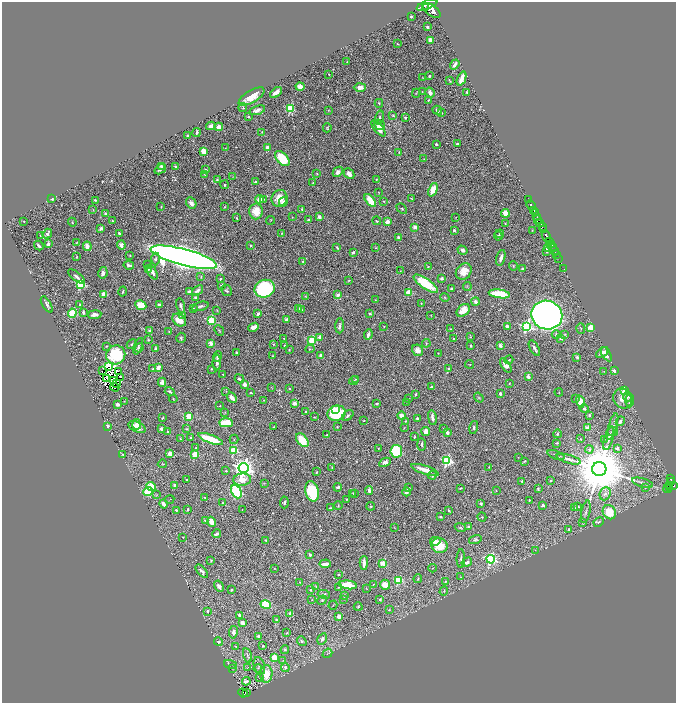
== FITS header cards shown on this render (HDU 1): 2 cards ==
NAXIS1  =                 1348
NAXIS2  =                 1402

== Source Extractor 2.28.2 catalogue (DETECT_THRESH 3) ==
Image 1348 x 1402 px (HDU 1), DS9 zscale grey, zoomed out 1/2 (1 PNG px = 2 x 2 image px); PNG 678 x 705 px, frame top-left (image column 1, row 1402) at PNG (2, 2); each listed source drawn as its Kron ellipse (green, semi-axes under 4 px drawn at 4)
Background 0.691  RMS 0.016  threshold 0.0478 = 3 sigma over >= 5 px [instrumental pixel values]
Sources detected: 651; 41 cannot appear on this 1/2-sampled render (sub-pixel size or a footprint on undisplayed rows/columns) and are neither listed nor drawn; of the other 610, the 500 brightest by FLUX_AUTO listed and drawn (110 fainter detections omitted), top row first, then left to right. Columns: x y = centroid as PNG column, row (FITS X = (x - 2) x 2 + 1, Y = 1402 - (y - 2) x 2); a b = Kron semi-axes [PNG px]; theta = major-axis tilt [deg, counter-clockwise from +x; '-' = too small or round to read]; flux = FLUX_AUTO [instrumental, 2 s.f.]
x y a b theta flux
427 5 11 3 22 2900
426 8 3 2 - 410
432 10 10 5 -35 3700
411 16 2 2 - 4.1
427 27 2 2 - 7.4
431 40 4 4 - 20
398 44 2 2 - 2.3
347 62 2 2 - 2.2
455 65 5 2 - 16
329 74 2 2 - 2.9
429 76 2 2 - 4.5
423 78 3 2 - 1.5
461 79 7 3 68 44
450 81 3 1 - 3
300 87 4 3 - 32
360 87 6 4 1 23
276 92 7 3 42 18
422 92 3 2 - 1.6
467 92 3 2 - 4.1
416 93 4 2 - 2
430 93 5 4 - 18
251 97 14 6 31 54
428 100 3 2 - 2.6
379 103 4 3 - 3.9
243 108 4 3 - 3
290 109 3 3 - 240
257 110 8 4 18 13
328 110 3 2 - 1.8
437 110 5 3 - 7.8
442 113 3 3 - 1.7
393 115 4 3 - 3.7
248 117 2 2 - 8.8
379 118 7 4 76 7.5
405 118 3 2 - 4.1
380 125 6 4 -37 12
211 126 5 4 - 12
219 127 4 4 - 20
327 128 4 3 - 2.8
378 128 10 4 -52 36
196 132 4 2 - 7.3
262 132 4 3 - 3.1
187 135 2 2 - 7
436 144 2 2 - 15
457 144 3 2 - 5.4
267 147 3 2 - 39
226 148 4 2 - 2.1
203 151 4 3 - 43
399 152 2 2 - 2.5
282 158 9 5 -45 130
424 159 3 2 - 1.5
161 166 4 3 - 9.4
176 166 4 2 - 6
160 169 6 2 35 7.3
206 170 3 2 - 5.2
338 172 6 4 46 12
317 173 3 2 - 2
349 174 6 4 -47 19
205 175 4 2 - 1.8
233 177 3 3 - 1.8
217 179 3 3 - 3.4
376 179 2 2 - 2.2
256 182 2 2 - 4.9
313 183 3 2 - 3.4
225 185 4 3 - 4.7
433 190 7 4 67 50
378 193 2 1 - 1.9
279 198 8 7 - 54
52 199 3 2 - 4.1
259 199 4 3 - 30
264 199 4 2 - 2.5
411 199 3 2 - 1.6
95 200 2 2 - 3.8
529 200 3 1 - 44
370 201 7 4 -52 65
384 201 2 2 - 2.2
283 202 5 3 - 5.6
191 203 6 5 - 13
531 205 5 2 - 910
161 207 3 2 - 2.5
225 207 3 2 - 1.7
302 209 4 3 - 5
402 209 6 3 -43 4.2
93 210 3 2 - 2
534 210 4 2 - 550
256 211 8 7 - 62
505 213 4 4 - 46
535 213 2 2 - 250
106 214 2 2 - 41
292 217 2 2 - 1.5
319 217 4 3 - 9.5
456 217 2 2 - 1.5
537 217 3 2 - 170
237 218 4 2 - 2.7
537 219 4 1 - 230
271 220 5 2 - 2.5
309 220 4 3 - 5.1
24 221 2 2 - 3.3
113 221 3 2 - 2.8
377 221 4 2 - 2.3
72 222 4 2 - 3.2
387 222 4 3 - 23
540 222 3 2 - 350
505 224 2 2 - 2.2
542 226 3 1 - 200
415 227 2 2 - 46
101 228 3 3 - 12
454 230 2 2 - 15
532 230 2 2 - 2
543 230 4 2 - 390
119 233 2 2 - 4.4
282 233 3 2 - 2
47 234 5 3 - 12
500 234 4 4 - 4.3
40 236 3 2 - 1.5
498 236 4 3 - 4.1
546 236 6 2 -62 1500
398 237 3 2 - 6.7
549 241 3 2 - 370
76 243 4 3 - 2.7
48 244 3 2 - 7.5
121 245 4 3 - 16
251 245 2 2 - 3.3
551 245 3 2 - 540
39 246 5 2 - 9.3
87 246 5 3 - 23
337 247 4 2 - 5
553 247 2 1 - 220
376 248 3 2 - 2.3
547 248 3 3 - 7.1
462 250 5 3 - 15
554 250 3 2 - 190
353 252 4 3 - 7.2
547 252 4 3 - 2.9
556 254 2 1 - 98
130 255 3 2 - 2.2
76 257 3 2 - 3.2
184 257 34 8 -15 6400
501 258 8 3 74 16
558 258 2 2 - 44
156 259 6 4 88 6.4
303 261 3 3 - 5.3
129 265 5 3 - 12
147 265 3 3 - 4
513 266 4 3 - 2.7
428 267 3 2 - 2.5
564 268 2 1 - 14
148 269 4 3 - 3.4
523 269 3 3 - 3.6
400 271 2 2 - 1.6
152 272 8 3 -59 15
464 272 9 7 51 41
103 273 6 4 77 12
76 277 10 3 -38 10
201 277 4 3 - 3.7
442 278 2 2 - 23
221 279 2 2 - 9
348 280 3 2 - 2.9
81 284 4 3 - 270
426 284 14 5 -35 150
222 285 2 2 - 11
467 287 4 2 - 2.3
265 289 10 8 23 400
451 289 3 3 - 5.9
197 290 6 3 40 10
226 290 6 5 - 5.8
189 291 3 2 - 8.9
123 292 5 2 - 3.5
409 292 3 3 - 110
104 294 3 3 - 35
499 294 10 4 -7 150
338 295 3 3 - 16
305 296 3 2 - 1.8
445 297 5 3 - 3.3
195 298 3 3 - 9.9
375 300 2 2 - 1.6
475 302 4 3 - 11
421 303 3 3 - 3
47 304 9 4 -60 11
159 304 3 2 - 11
80 305 3 2 - 2.5
141 305 5 4 - 54
181 306 7 4 -80 8.2
200 306 8 2 17 7.1
193 308 3 2 - 2.3
298 308 3 3 - 8.3
217 310 3 2 - 1.8
301 310 4 3 - 7.7
463 310 8 5 41 41
83 312 4 2 - 10
72 313 4 4 - 92
370 313 2 2 - 9.9
258 314 2 2 - 18
94 315 7 3 8 18
431 315 2 1 - 1.5
547 315 16 14 -20 2500
183 316 4 3 - 4.6
286 319 4 3 - 7.2
179 320 7 5 -38 39
211 320 3 3 - 220
340 326 7 3 86 8.4
384 326 3 2 - 1.8
507 326 3 3 - 13
527 326 4 4 - 470
254 327 5 3 - 26
590 328 3 3 - 130
451 329 3 1 - 2.6
581 329 5 3 - 3.1
150 331 2 2 - 35
169 331 2 2 - 1.7
219 331 5 3 - 3.6
556 334 4 4 - 4.9
565 334 4 3 - 2.7
368 335 5 3 - 14
319 337 4 3 - 9.9
471 337 4 3 - 3.2
181 338 5 4 - 5.4
284 338 2 2 - 2.6
454 338 3 2 - 2.3
561 338 2 2 - 12
148 340 4 4 - 3.6
312 340 3 3 - 170
211 343 2 2 - 64
426 343 4 2 - 2.8
132 344 5 4 - 4.8
274 344 3 3 - 2.6
107 346 3 2 - 1.9
138 346 9 3 70 5.2
285 346 2 2 - 4.6
471 346 3 2 - 3.5
500 346 4 2 - 8.6
139 348 4 3 - 2.1
534 348 9 3 -61 10
156 349 3 3 - 18
289 349 3 2 - 2.6
310 349 4 2 - 2.2
417 350 6 5 - 24
602 352 7 3 37 12
236 353 3 2 - 5.2
438 353 2 2 - 2.5
606 354 8 3 -59 27
116 355 9 9 - 200
217 356 5 3 - 12
273 356 2 2 - 1.9
321 356 3 3 - 17
577 357 3 3 - 12
509 360 4 3 - 3.6
217 362 8 4 90 11
469 364 4 2 - 1.8
506 365 8 4 -55 27
109 366 4 3 - 120
158 367 3 3 - 27
153 369 2 2 - 6.4
211 369 3 3 - 2.5
448 369 2 2 - 11
102 371 2 1 - 4.4
118 371 2 1 - 2
604 371 4 2 - 1.9
614 371 2 2 - 41
223 374 3 2 - 2.4
121 377 2 1 - 3.6
528 377 4 3 - 9.5
106 378 2 2 - 6.8
239 379 5 3 - 6.9
355 379 4 2 - 2.6
113 381 3 2 - 3.5
354 381 5 3 - 4.2
162 382 4 4 - 12
509 383 2 2 - 1.7
116 384 2 1 - 1.6
245 384 4 3 - 17
115 387 4 3 - 7.5
272 387 4 2 - 1.8
431 387 2 2 - 21
289 388 3 2 - 3.5
170 391 5 3 - 5.9
226 391 3 2 - 1.8
624 391 4 3 - 63
559 392 4 2 - 1.8
251 393 2 2 - 5.7
416 394 3 2 - 3.8
500 394 2 2 - 17
628 396 5 4 - 7.8
232 398 6 3 -49 16
479 398 5 3 - 3.9
576 398 3 3 - 4.2
173 399 4 2 - 1.5
409 399 3 3 - 2.7
623 399 10 9 - 32
264 400 3 2 - 2
124 401 3 2 - 1.7
630 401 6 3 88 6.7
407 402 3 2 - 1.9
580 402 6 4 -74 38
295 403 2 2 - 55
117 404 4 3 - 17
377 404 3 2 - 4.8
220 406 3 2 - 1.8
584 408 4 4 - 5.3
335 410 3 2 - 28
225 412 3 2 - 1.5
305 412 2 2 - 2.9
336 413 9 7 16 200
589 415 2 2 - 7.6
189 416 3 3 - 110
348 416 6 3 44 6.1
402 416 4 3 - 28
163 417 3 2 - 3.5
314 417 4 3 - 2.6
432 417 7 3 -82 12
417 418 4 3 - 6.5
364 421 2 2 - 1.9
405 421 3 3 - 2.4
620 421 5 3 - 8.9
226 423 7 4 -2 100
137 424 5 4 - 13
108 426 4 3 - 8.2
613 426 14 4 74 12
137 427 9 5 -24 31
274 427 3 2 - 2
337 427 2 2 - 2.7
474 427 6 3 76 5.9
404 428 3 2 - 1.9
444 428 3 2 - 2.6
587 428 2 2 - 60
161 429 2 2 - 23
186 429 4 2 - 3.4
426 431 4 3 - 20
168 432 3 2 - 2.6
613 432 5 4 - 5.4
447 433 3 3 - 13
557 434 4 3 - 5.5
327 435 2 2 - 1.8
415 437 2 2 - 2.5
191 438 3 3 - 4.6
609 438 12 3 74 12
180 439 3 2 - 2.1
210 439 13 3 -20 150
234 439 5 2 - 2
581 439 2 2 - 2
604 439 3 2 - 2.2
302 440 8 5 -50 84
557 443 2 2 - 3.5
422 444 6 3 -86 7.8
195 448 2 2 - 4
378 448 2 2 - 2.4
617 448 3 2 - 25
589 449 4 4 - 9.3
234 450 3 3 - 210
396 451 6 6 - 190
122 454 4 2 - 2.6
170 454 4 3 - 24
195 454 3 3 - 130
556 455 9 3 -20 5.2
518 457 2 1 - 1.6
569 459 12 3 -16 15
447 460 4 4 - 400
524 461 4 2 - 3
385 462 6 4 27 11
162 464 4 4 - 3.4
332 467 4 2 - 3
489 467 2 2 - 2.7
243 468 5 5 - 2500
599 469 7 7 - 34000
425 470 14 4 -19 35
226 471 2 2 - 5.7
316 472 2 2 - 3.4
432 475 4 3 - 7.6
186 479 2 2 - 2.9
670 479 4 2 - 160
242 480 9 6 6 42
551 480 3 3 - 2.9
522 481 4 3 - 3.8
672 482 2 2 - 120
264 483 4 2 - 2.6
642 483 11 4 -16 11
175 485 3 2 - 16
670 485 4 2 - 190
151 486 5 4 - 53
673 486 3 2 - 290
338 487 4 3 - 7
645 487 3 3 - 4.9
669 487 3 1 - 98
409 488 4 2 - 2
460 488 3 2 - 3.2
538 489 3 3 - 3.5
668 489 4 2 - 69
369 490 4 3 - 11
312 491 10 6 -78 180
496 491 2 2 - 1.6
148 492 5 4 - 150
236 492 7 5 -65 410
406 492 4 4 - 12
353 493 4 2 - 2.4
354 494 2 2 - 2
605 494 7 5 68 13
156 495 3 2 - 1.6
204 497 3 2 - 2.1
170 499 5 2 - 1.7
346 499 2 1 - 1.7
529 500 3 2 - 2.2
284 502 6 3 86 5.7
222 503 3 2 - 2.5
164 504 4 3 - 18
481 504 4 4 - 6.3
543 505 3 2 - 7.6
338 506 4 3 - 3
371 506 4 3 - 3.5
578 506 3 3 - 4.9
330 508 4 3 - 3.9
574 508 4 3 - 3.3
188 509 3 2 - 4.3
176 510 2 2 - 4.8
242 510 2 1 - 1.5
449 511 3 2 - 3
586 512 11 3 78 9
609 512 7 6 - 79
440 517 3 2 - 3.4
482 517 4 3 - 2.8
205 520 3 3 - 3.8
211 522 5 3 - 42
599 522 5 3 - 4.4
582 523 3 2 - 2
468 527 3 3 - 5.1
394 528 3 2 - 1.6
460 528 6 3 -23 3.5
569 529 3 3 - 4.2
216 534 5 2 - 9.6
183 537 2 1 - 1.7
266 540 3 2 - 3.1
475 540 6 3 17 5.4
435 541 5 4 - 16
440 546 8 7 - 69
535 550 3 2 - 1.8
310 555 3 2 - 5
461 559 9 3 -90 7.3
491 559 4 4 - 510
211 560 4 2 - 2.3
467 562 6 4 32 11
364 563 7 2 88 17
383 563 3 3 - 90
325 564 6 2 5 33
274 568 2 2 - 1.8
433 568 4 2 - 2.2
202 571 8 3 -49 12
338 574 2 2 - 3.7
461 577 3 2 - 1.5
418 579 4 3 - 3.8
399 580 3 3 - 180
446 581 4 3 - 3.2
300 582 3 2 - 1.7
374 584 4 2 - 2
348 585 9 4 -7 72
385 585 5 5 - 31
219 586 6 3 -58 16
316 586 3 3 - 2.8
338 587 3 3 - 2.4
366 588 3 2 - 1.6
231 590 3 3 - 4
310 590 2 2 - 9.2
444 591 5 3 - 4
324 594 6 4 -11 5.4
344 595 4 3 - 3.3
343 599 3 2 - 1.9
312 600 3 2 - 1.5
322 600 5 4 - 4.2
380 600 3 3 - 4.3
266 605 5 4 - 91
333 605 4 2 - 1.8
358 607 4 3 - 3.2
389 610 3 2 - 1.6
207 611 3 2 - 9.7
290 613 2 2 - 21
239 615 2 2 - 13
339 617 3 3 - 29
276 620 4 3 - 4.1
242 623 4 3 - 13
233 632 6 4 81 14
287 633 3 2 - 3.1
259 636 3 2 - 9.5
322 639 6 4 59 12
302 641 5 3 - 6.5
219 642 4 4 - 9.7
236 646 4 3 - 3.2
263 646 3 2 - 3.5
285 650 4 3 - 4.4
327 653 5 4 - 5
247 655 7 3 -74 6.8
274 657 4 4 - 53
283 661 3 2 - 1.5
230 665 6 2 -20 2.8
259 666 9 5 -72 12
248 667 4 2 - 1.9
285 667 5 4 - 8.2
258 668 4 3 - 3.9
232 669 3 2 - 1.6
266 674 9 6 86 70
259 677 3 2 - 1.7
246 681 4 4 - 20
243 693 4 2 - 89
246 693 2 1 - 6.6
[110 fainter detections neither listed nor drawn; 41 sub-pixel or undisplayed-footprint detections neither listed nor drawn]